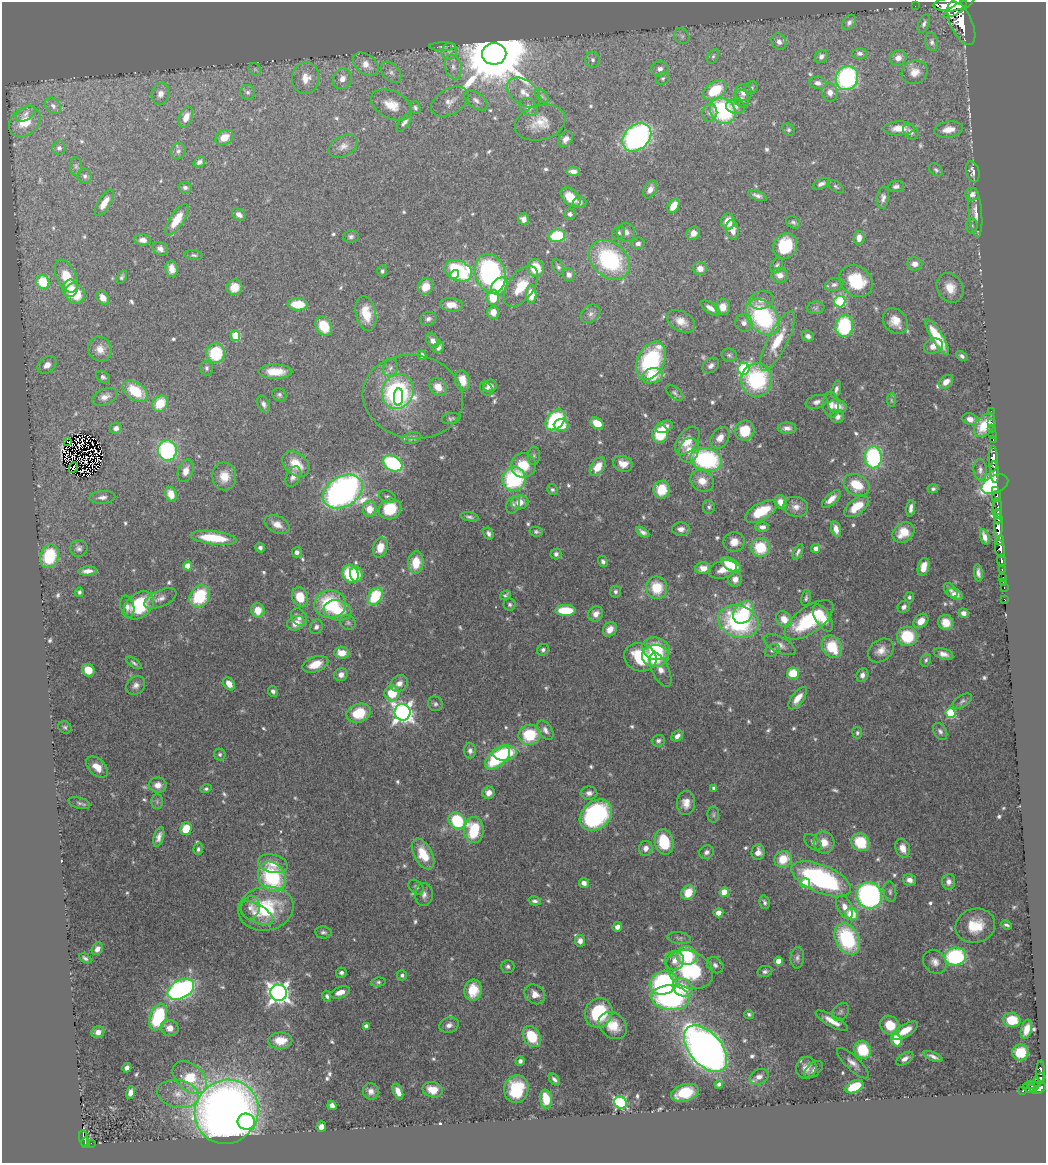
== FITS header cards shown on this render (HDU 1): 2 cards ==
NAXIS1  =                 1044
NAXIS2  =                 1161

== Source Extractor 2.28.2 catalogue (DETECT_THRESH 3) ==
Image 1044 x 1161 px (HDU 1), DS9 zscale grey, 1 PNG px = 1 image px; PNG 1048 x 1165 px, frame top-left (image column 1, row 1161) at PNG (2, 2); each listed source drawn as its Kron ellipse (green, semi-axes under 4 px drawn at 4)
Background 0.594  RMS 0.022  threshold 0.0657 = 3 sigma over >= 5 px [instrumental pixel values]
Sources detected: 667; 2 with non-positive FLUX_AUTO (blend fragments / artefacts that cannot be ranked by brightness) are neither listed nor drawn; of the other 665, the 500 brightest by FLUX_AUTO listed and drawn (165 fainter detections omitted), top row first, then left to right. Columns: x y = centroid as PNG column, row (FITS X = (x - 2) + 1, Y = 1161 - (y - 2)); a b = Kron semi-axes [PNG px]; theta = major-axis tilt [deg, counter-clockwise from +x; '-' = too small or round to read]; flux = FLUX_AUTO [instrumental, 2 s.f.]
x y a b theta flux
950 5 17 6 3 3800
915 6 2 2 - 5.8
959 8 18 4 31 1100
849 22 8 6 53 5.4
961 23 23 11 -65 2800
924 24 10 5 65 4.8
682 36 8 7 - 5.3
779 42 8 7 - 7.6
932 42 9 6 -78 5.6
442 47 13 3 0 4.1
449 51 8 7 - 7.8
860 53 7 5 4 5
494 54 12 11 - 18000
713 56 8 5 62 3.5
821 56 7 6 - 6
898 58 8 7 - 10
593 60 8 7 - 6.8
366 64 14 9 -38 21
453 67 12 8 -76 12
255 69 7 5 -45 3.2
660 69 8 7 - 8.7
391 72 12 8 -48 8.8
915 72 13 11 27 16
306 78 16 13 82 24
663 78 7 6 - 3.5
847 78 12 11 - 210
342 79 10 9 - 12
818 83 8 6 -10 6.8
751 88 7 5 56 3.4
715 90 13 8 34 62
248 92 8 7 - 5.1
744 92 8 8 - 11
830 92 9 8 - 12
524 93 19 12 -37 23
160 94 11 8 74 11
542 96 8 5 -45 4.8
742 99 9 7 -70 6.2
476 100 13 7 -38 8.8
450 102 20 12 31 17
391 105 22 13 -26 28
53 106 9 7 -48 6.4
528 107 10 7 -46 9.3
735 107 9 7 -10 7.1
415 108 6 5 - 4.1
723 111 14 12 -48 170
710 113 9 7 79 7
26 114 11 6 36 7
186 117 10 6 68 17
25 122 17 13 42 33
404 122 11 5 52 5.6
540 123 26 17 15 34
899 128 15 7 2 21
949 129 14 8 9 17
789 130 7 5 -46 3.1
911 132 9 6 -47 6.1
224 137 9 7 32 19
637 137 16 12 43 370
566 139 9 6 54 9.6
343 146 16 10 28 13
59 148 6 6 - 4.7
178 151 8 7 - 5.1
199 162 6 5 - 5.6
76 166 9 6 -90 4.1
936 170 8 5 -40 3.4
573 171 6 4 -5 8.8
973 172 11 6 -74 9.6
85 176 8 7 - 4.6
821 184 9 5 25 6.3
836 186 9 5 -33 3.1
896 186 8 5 8 5.6
185 187 6 5 - 4.6
650 189 10 6 64 10
972 194 7 6 - 8.3
757 196 10 4 -21 6
570 197 12 7 -44 29
883 198 11 6 82 6.8
580 202 6 5 - 4
104 203 15 6 58 21
673 206 7 5 58 26
975 212 24 6 -85 13
570 214 5 5 - 4.2
239 215 7 5 -34 8.3
524 219 6 5 - 9.4
177 220 18 7 56 36
728 221 8 7 - 21
793 222 7 5 -30 4
972 226 8 5 -89 3.3
732 230 10 6 -78 14
626 232 9 9 - 9.1
619 233 7 6 - 4.5
693 233 7 6 - 11
351 236 8 6 6 4.5
557 236 8 6 12 83
859 238 7 5 86 12
143 240 8 5 -6 9.9
638 243 7 5 13 5.3
785 246 13 11 63 71
160 249 8 6 -30 6.8
194 255 9 5 -7 3.4
609 260 23 17 -41 170
915 264 8 6 -6 9.5
777 265 8 5 62 3.7
558 267 8 5 -63 3.5
536 268 9 8 - 40
700 268 7 6 - 12
172 269 8 6 -84 16
382 271 6 5 - 3.9
458 271 14 10 -23 160
490 274 20 15 -74 320
455 275 5 4 - 17
569 275 6 6 - 6.8
780 275 8 7 - 11
66 276 17 9 -66 45
122 277 7 4 56 3.3
856 281 18 14 -36 64
43 282 7 6 - 63
834 285 9 6 17 4.9
500 286 9 7 48 39
521 286 23 13 55 38
234 287 8 7 - 23
425 287 8 7 - 20
70 288 9 7 72 21
950 288 15 12 -59 25
75 293 10 9 - 56
531 294 9 5 -87 25
493 297 7 6 - 52
103 298 7 5 -51 17
761 300 12 9 15 9.7
840 301 6 5 - 150
298 304 10 6 -2 47
451 305 11 6 -5 17
723 307 8 7 - 16
710 308 11 5 -32 9.9
816 308 9 6 6 4
493 312 6 6 - 17
366 313 18 10 -77 32
590 314 11 8 39 7.6
763 317 20 14 -51 180
428 319 8 7 - 5.9
681 321 15 9 -29 17
895 321 14 11 -50 21
744 323 9 8 - 8
324 326 10 7 -57 39
844 326 11 8 84 110
235 336 5 5 - 61
808 336 6 5 - 6.3
937 337 20 6 -58 54
433 341 8 6 -54 8.1
777 341 33 10 63 48
933 346 10 7 20 12
439 347 6 4 55 6.1
100 349 12 11 - 16
216 353 9 9 - 94
422 355 5 4 - 5.7
729 355 8 6 -10 3.7
962 356 6 4 -32 4.3
651 361 20 13 64 160
47 365 10 7 37 11
711 366 9 7 39 6.8
207 368 7 6 - 4
390 368 9 7 63 6.3
744 369 6 5 - 160
275 372 17 7 -1 29
652 376 10 7 11 47
103 377 8 5 -36 3.9
462 380 10 7 -78 19
757 380 17 15 88 150
946 382 8 5 39 12
490 386 7 6 - 8.9
438 387 9 8 - 17
486 389 7 5 -51 5.3
836 389 9 4 74 6
135 391 14 8 -33 53
398 391 18 15 66 230
675 393 10 5 -40 4.3
279 395 7 6 - 3.7
105 397 13 8 24 10
398 397 9 4 85 58
413 397 50 42 -10 82
891 400 7 4 -89 3.3
817 402 11 6 17 6.6
160 404 9 7 52 40
263 404 9 5 -65 5.7
831 405 13 8 -86 11
837 406 9 6 -15 17
991 411 2 2 - 11
838 417 7 6 - 5.8
451 418 9 5 8 3.4
970 419 7 6 - 9
555 420 12 8 49 160
597 423 7 5 -32 31
991 423 3 3 - 23
561 425 7 6 - 32
985 425 13 8 52 42
664 427 9 6 23 13
116 428 6 5 - 7.7
787 428 9 5 1 7.6
992 429 2 2 - 11
745 431 10 9 - 40
660 434 9 8 - 54
992 435 2 2 - 7.8
412 438 9 5 13 4.5
720 438 11 8 55 14
993 440 3 2 - 15
67 441 4 2 - 13
687 441 16 9 52 25
167 450 10 9 - 190
689 450 12 9 74 16
534 456 9 6 87 4
873 457 11 8 -90 190
706 459 16 11 -14 200
993 459 13 4 -90 770
393 463 10 7 -29 190
296 464 15 10 -40 32
623 464 10 7 -18 16
523 465 12 12 - 40
598 467 10 6 55 23
73 468 5 2 - 3.5
980 470 11 6 -86 5.7
186 471 11 7 71 12
995 472 11 3 -87 1100
224 476 14 12 -83 22
293 477 11 7 67 8.6
514 479 12 11 - 150
702 481 12 10 -30 20
995 484 14 8 26 290
857 485 13 10 -29 39
933 489 5 4 - 3.2
552 490 5 5 - 3.5
662 490 9 8 - 40
995 490 3 3 - 76
343 491 21 15 31 660
171 494 7 5 -72 24
102 497 13 6 4 8
387 497 9 6 -27 4.1
997 497 5 3 - 280
831 499 11 5 42 13
520 502 9 7 11 16
781 502 7 6 - 14
513 505 9 6 70 4.5
709 507 7 6 - 3.5
796 507 12 10 -10 11
857 507 14 7 38 37
997 507 8 4 89 270
911 508 8 4 83 7.2
369 509 8 7 - 21
390 509 11 10 - 57
761 511 18 8 28 50
998 514 5 4 - 180
469 517 9 4 -10 3.9
998 519 4 3 - 130
277 524 13 8 -25 14
762 527 7 5 0 6.3
998 527 10 4 90 920
681 529 9 6 -5 9.1
836 529 8 4 -75 10
536 532 6 5 - 3.3
643 532 7 4 -33 5.5
903 532 12 9 38 28
488 534 6 5 - 4.9
985 537 8 4 -72 10
213 538 23 6 -7 60
1000 540 5 3 - 190
734 542 10 10 - 16
380 547 10 7 74 23
760 547 9 9 - 57
79 548 8 8 - 6.1
260 548 5 4 - 5
816 549 4 4 - 10
1000 549 9 5 -80 690
297 552 5 5 - 6
798 552 8 4 64 4.2
556 554 5 5 - 4.4
49 556 12 9 74 82
1001 560 6 3 -81 170
603 561 6 4 -59 4.2
416 563 11 7 84 33
731 565 11 6 -28 53
188 566 4 4 - 30
923 567 9 5 74 17
703 568 8 6 2 14
1002 569 3 2 - 46
723 570 15 8 15 16
88 571 9 4 4 9.6
978 573 9 4 -83 6.1
351 574 9 7 -65 81
356 574 8 6 -78 29
1003 578 3 3 - 32
735 579 7 7 - 12
1003 582 2 2 - 5.8
657 588 11 10 - 44
1004 588 3 2 - 9.1
951 590 8 5 -51 4
79 592 4 3 - 3.2
615 592 6 5 - 3.9
955 594 8 5 -29 9.4
505 595 5 4 - 3.2
200 596 12 9 56 90
375 596 9 6 57 76
300 597 10 7 -71 31
909 597 5 4 - 3.3
160 598 17 8 24 10
806 598 8 4 80 3.3
1005 600 4 2 - 9.1
330 604 16 14 3 96
510 604 6 6 - 3.9
139 605 17 11 40 90
127 607 11 6 -77 8.5
904 607 6 5 - 5.8
258 610 7 6 - 22
337 610 14 10 -13 42
565 610 10 5 0 60
744 612 12 9 54 80
964 613 5 4 - 6.7
596 614 8 7 - 12
299 617 9 7 -56 6.9
823 618 15 7 -60 35
784 619 8 7 - 18
809 620 28 13 36 110
921 621 8 6 42 16
738 622 20 15 -18 220
296 623 9 7 20 16
348 623 8 7 - 4
946 623 8 7 - 19
316 627 7 6 - 5.3
610 629 8 6 50 15
907 636 10 9 - 68
780 645 17 7 -27 11
832 647 12 9 -57 53
656 649 14 11 -17 52
543 650 6 5 - 4.1
772 650 8 6 28 4.6
881 650 14 10 38 15
342 653 7 6 - 21
943 654 10 5 -17 8.8
655 656 13 11 -1 61
640 657 16 13 -18 95
926 660 7 5 63 3.2
134 663 9 4 -35 3.7
315 664 13 7 20 28
88 670 6 6 - 24
660 670 18 8 -65 13
793 673 6 6 - 48
341 675 7 6 - 9.1
862 675 7 6 - 7.6
399 683 9 7 35 11
229 684 7 5 -55 15
136 685 10 8 43 8.2
273 691 5 4 - 5
392 693 7 7 - 43
798 698 13 6 53 19
962 701 10 6 32 4.2
435 704 7 7 - 4.5
402 712 8 8 - 920
359 713 12 9 19 61
951 713 5 5 - 110
65 727 7 5 -34 3.2
545 730 11 6 -57 8
940 731 9 6 -58 5
857 733 6 5 - 3.3
529 735 11 10 - 65
677 736 6 5 - 8.2
658 741 6 6 - 4.5
470 751 7 6 - 5.6
505 753 12 7 2 57
220 754 6 5 - 3.7
497 758 15 8 41 140
97 767 13 8 -41 20
158 785 9 7 -3 12
714 788 4 4 - 3.3
206 789 5 4 - 3.4
489 793 6 6 - 11
589 793 8 6 0 6.7
157 802 7 6 - 3.4
79 803 11 5 -15 4.4
686 803 12 9 88 14
596 815 18 13 42 250
713 815 8 6 -89 3.4
457 821 9 7 -41 98
186 829 6 5 - 36
474 830 13 9 -89 75
159 837 10 5 73 8.8
664 842 13 9 -76 71
813 842 10 6 -42 5.5
824 842 11 10 - 22
860 842 9 8 - 62
646 848 7 6 - 9
903 848 10 7 -71 14
198 849 6 5 - 4
707 852 7 6 - 6.2
758 852 8 6 81 11
423 854 17 9 -62 44
783 859 9 8 - 38
273 864 15 9 -13 19
272 877 16 13 -59 160
821 879 31 14 -23 280
910 880 7 6 - 9.7
949 882 8 6 84 9.3
584 883 5 4 - 9.5
805 883 5 5 - 52
416 887 8 6 -43 4.5
688 892 7 6 - 32
724 892 4 4 - 47
890 892 10 6 -81 4.9
424 895 11 9 90 8.9
869 895 13 12 - 430
535 901 6 4 -14 4
764 902 7 5 -74 4.2
845 907 12 7 -64 15
250 908 12 9 78 9.8
266 909 28 22 11 110
256 913 18 9 -28 19
718 913 5 4 - 10
852 914 6 6 - 39
1007 925 5 3 - 3.6
975 926 20 17 15 44
617 927 5 4 - 7.1
323 932 8 6 -9 4.2
679 938 12 5 -8 4.1
847 939 17 11 -63 140
580 941 6 5 - 9
97 949 7 5 58 7.8
687 956 10 9 - 70
955 957 11 9 5 170
85 958 6 4 -31 4
797 958 11 7 87 5.4
674 960 10 9 - 14
779 961 4 4 - 29
935 962 13 10 -50 12
715 965 9 7 -45 5.7
508 966 6 6 - 4.6
690 970 24 18 -25 130
765 971 7 5 11 4.3
341 973 5 5 - 4.6
402 975 5 5 - 4.3
378 982 7 4 7 3.2
663 983 14 11 22 210
683 988 11 8 -34 46
181 989 14 9 27 410
473 990 10 8 80 41
340 992 10 5 19 13
279 993 8 8 - 990
535 994 11 9 -41 14
327 996 6 4 -76 3.8
670 998 19 12 -4 330
841 1012 10 7 49 5
599 1013 15 13 64 89
749 1014 5 4 - 3.1
158 1017 14 8 71 130
1012 1020 9 7 -12 45
832 1021 18 5 -29 18
449 1025 10 7 20 8.5
613 1025 15 12 -40 28
890 1025 10 9 - 35
366 1026 4 4 - 6.1
170 1028 9 8 - 14
1026 1029 10 5 75 16
905 1031 14 6 31 25
98 1032 6 5 - 9.5
532 1036 11 8 -59 58
896 1040 6 5 - 49
280 1041 12 8 1 28
706 1049 27 16 -49 1400
863 1050 9 8 - 71
1020 1052 8 8 - 42
933 1056 10 3 -23 6.5
905 1059 9 5 32 8.2
520 1061 5 4 - 4.9
853 1063 21 7 -44 12
127 1068 5 4 - 6.9
806 1068 11 10 - 14
813 1070 11 6 40 5.8
1041 1071 11 3 89 130
759 1077 10 7 26 8.8
190 1078 19 13 -42 69
1040 1078 6 3 28 130
554 1079 7 4 -50 5.4
719 1084 4 4 - 4.4
1031 1085 3 3 - 44
854 1087 9 5 27 70
1034 1087 5 3 - 87
1030 1088 7 4 -22 140
516 1089 14 12 76 76
1039 1089 7 4 33 300
433 1090 10 7 -13 23
371 1091 8 8 - 8.8
1023 1091 4 3 - 19
398 1092 8 4 -67 13
130 1093 6 4 75 10
685 1093 14 8 17 50
178 1094 21 14 -11 28
546 1099 9 6 -78 34
621 1103 6 5 - 240
332 1105 5 4 - 9.3
227 1112 33 31 45 1800
246 1122 8 8 - 120
321 1127 5 4 - 9.4
84 1138 8 4 -82 110
85 1143 5 4 - 120
91 1143 2 2 - 7.2
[165 fainter detections neither listed nor drawn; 2 non-positive-flux detections neither listed nor drawn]